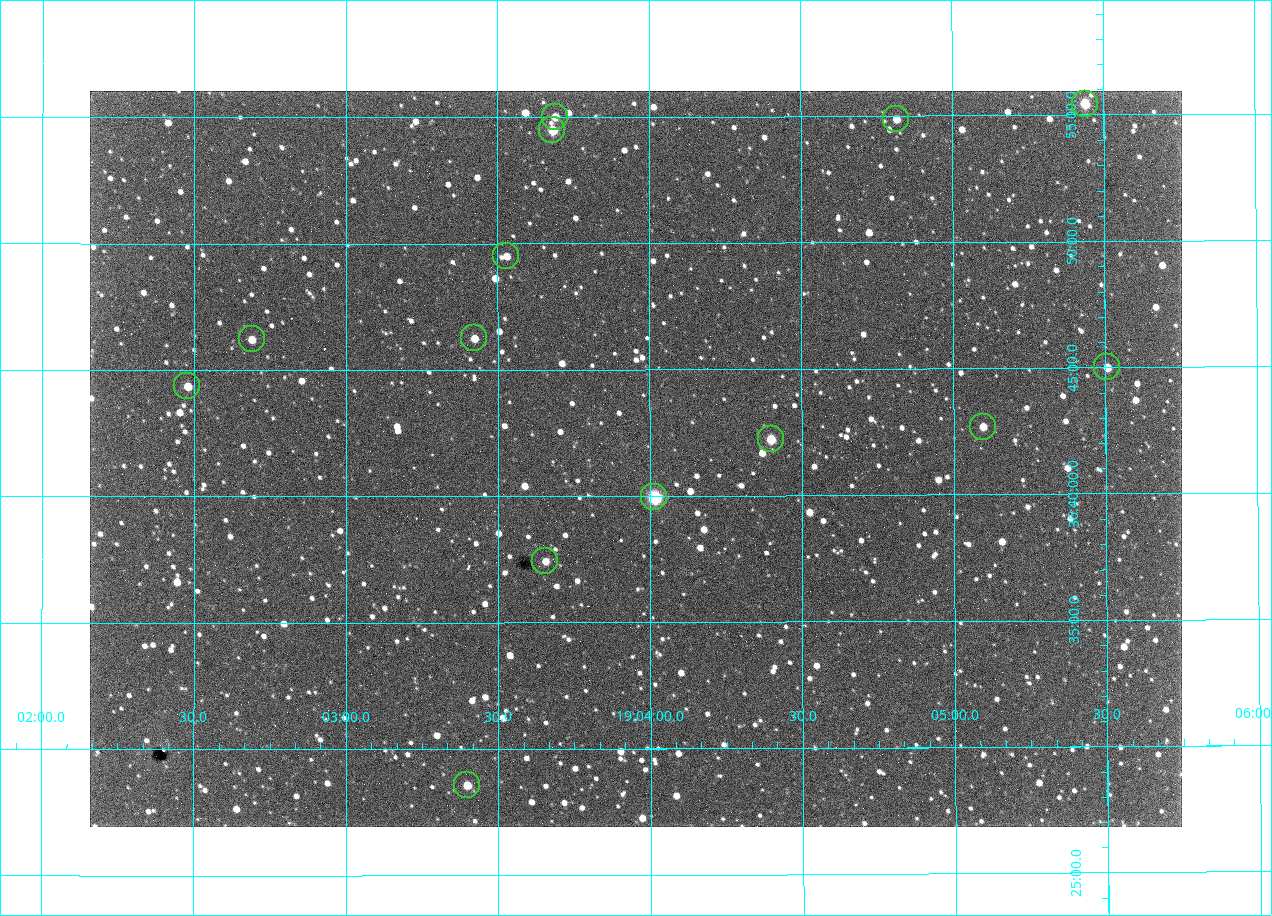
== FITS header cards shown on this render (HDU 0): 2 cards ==
NAXIS1  =                 1092 /fastest changing axis
NAXIS2  =                  736 /next to fastest changing axis

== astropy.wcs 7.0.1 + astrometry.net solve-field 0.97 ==
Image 1092 x 736 px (HDU 0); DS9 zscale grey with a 90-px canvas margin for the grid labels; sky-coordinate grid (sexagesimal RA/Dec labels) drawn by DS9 from the SOLVED WCS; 14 Tycho-2 reference stars matched to detected sources circled (green)
Header WCS: none
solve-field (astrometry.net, Tycho-2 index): SOLVED blind (the file carries no WCS)
Solved WCS: RA---TAN-SIP/DEC--TAN-SIP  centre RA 19:03:57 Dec +36:41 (285.99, +36.69 deg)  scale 2.37 arcsec/px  FOV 43.2' x 29.1'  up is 0 deg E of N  parity flipped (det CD > 0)
(file carries no celestial WCS; the grid is the blind solution)
Tycho-2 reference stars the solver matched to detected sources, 14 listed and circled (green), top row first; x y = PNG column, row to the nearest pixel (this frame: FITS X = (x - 90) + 1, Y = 736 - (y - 91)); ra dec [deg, ICRS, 3 dp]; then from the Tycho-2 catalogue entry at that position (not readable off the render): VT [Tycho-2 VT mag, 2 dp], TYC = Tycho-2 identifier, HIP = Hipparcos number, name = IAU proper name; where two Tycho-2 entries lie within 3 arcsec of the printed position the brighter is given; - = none
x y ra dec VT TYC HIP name
1085 104 286.360 +36.924 9.83 2652-14-1 - -
555 117 285.922 +36.917 10.48 2652-1249-1 - -
896 119 286.204 +36.915 10.94 2652-350-1 - -
552 130 285.920 +36.908 9.57 2652-218-1 - -
506 256 285.882 +36.825 10.95 2652-329-1 - -
474 338 285.856 +36.771 11.11 2652-1253-1 - -
252 339 285.672 +36.770 11.14 2651-2527-1 - -
1107 367 286.377 +36.750 10.72 2652-110-1 - -
187 386 285.620 +36.739 11.03 2651-1906-1 - -
983 427 286.274 +36.711 10.88 2652-1070-1 - -
771 439 286.100 +36.704 10.14 2652-1649-1 - -
654 497 286.004 +36.666 8.52 2652-1368-1 - -
545 561 285.914 +36.624 11.11 2652-845-1 - -
467 785 285.849 +36.476 10.21 2652-1424-1 - -